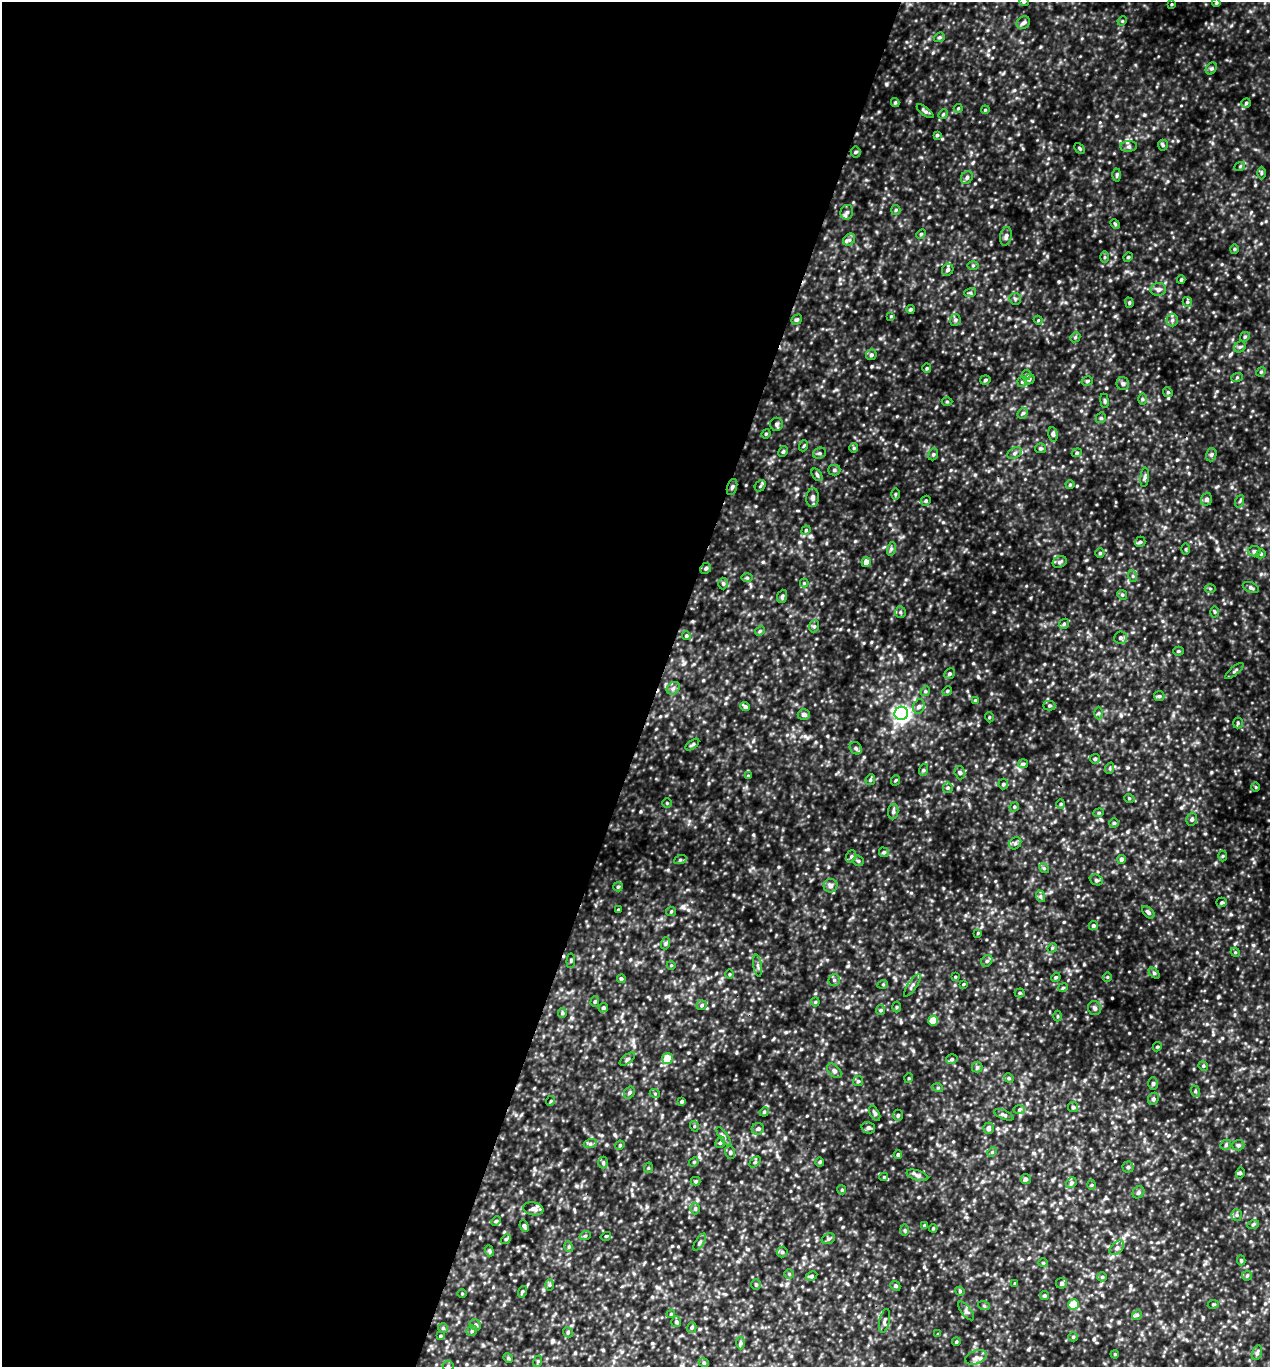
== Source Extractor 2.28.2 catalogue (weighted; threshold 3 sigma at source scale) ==
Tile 5 of 4 x 4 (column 1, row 2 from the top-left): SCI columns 137-1404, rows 2733-4097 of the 5500 x 5491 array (HDU 1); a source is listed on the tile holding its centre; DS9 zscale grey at full resolution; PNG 1272 x 1369 px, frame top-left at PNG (2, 2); each listed source drawn as its Kron ellipse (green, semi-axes under 4 px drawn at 4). Shown black and unused: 52% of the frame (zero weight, under 3 of 5 exposures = <1% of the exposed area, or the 3 px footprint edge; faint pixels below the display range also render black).
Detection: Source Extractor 2.28.2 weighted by HDU 2 'WHT'; one run over the whole footprint, this tile lists its part. Background 0.356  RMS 0.067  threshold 0.303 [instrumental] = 3 sigma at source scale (4.5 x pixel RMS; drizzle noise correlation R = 1.50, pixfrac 1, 0.05/0.05 arcsec/px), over >= 5 px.
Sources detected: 307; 1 inside a brighter listed object's ellipse — not listed separately; the other 306 listed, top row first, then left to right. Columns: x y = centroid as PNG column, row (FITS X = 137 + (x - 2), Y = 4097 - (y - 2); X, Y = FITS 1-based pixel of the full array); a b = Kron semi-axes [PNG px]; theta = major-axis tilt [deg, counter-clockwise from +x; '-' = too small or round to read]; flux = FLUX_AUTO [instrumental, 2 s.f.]
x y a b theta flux
1024 2 5 3 - 6
1216 3 4 3 - 6.1
1171 4 3 2 - 5.3
1122 21 5 4 - 6.4
1023 23 7 6 - 17
939 37 6 4 20 10
1211 68 6 5 - 11
895 103 4 4 - 8.5
1246 103 5 4 - 9.4
958 108 4 4 - 6.3
985 110 4 3 - 6
925 111 10 4 -37 15
943 114 5 4 - 8
937 135 4 4 - 8.9
1163 145 5 5 - 9.1
1129 146 8 5 6 17
1079 148 6 3 -46 7.9
856 152 5 5 - 10
1240 166 5 3 - 6.8
1261 173 6 4 90 9
1117 175 6 4 88 10
967 177 7 5 60 15
896 210 5 4 - 8.5
847 212 7 6 - 19
1115 224 5 4 - 8.1
921 234 5 3 - 7.3
1006 236 9 5 78 21
849 240 7 5 47 16
1234 249 5 4 - 7.7
1105 257 5 4 - 8.4
1128 257 5 4 - 7.5
973 265 6 4 1 8.4
948 270 6 5 - 19
1181 280 4 3 - 9.9
1158 289 8 6 12 23
970 293 6 4 18 9.5
1015 299 6 5 - 13
1187 302 5 4 - 9.6
1129 303 5 4 - 7.8
910 309 4 4 - 10
891 316 4 3 - 5.6
797 320 6 4 34 11
955 320 6 5 - 12
1038 320 4 3 - 6.1
1172 320 6 6 - 16
1075 337 5 4 - 8.5
1245 337 5 4 - 9.7
1240 347 6 5 - 12
871 355 5 5 - 14
927 368 5 4 - 8.5
1261 372 5 4 - 8.5
1026 375 5 4 - 8.4
1237 377 6 4 20 8.4
1029 379 6 4 46 9.2
985 380 5 4 - 9.4
1087 381 6 4 16 10
1022 382 5 5 - 8.3
1123 383 7 6 - 15
1168 392 5 4 - 8.8
1142 399 6 4 -89 8.7
947 401 5 3 - 6.4
1104 401 7 3 -82 8.8
1023 413 6 4 44 10
1101 418 6 4 43 9.5
776 424 6 6 - 15
766 434 5 4 - 7.6
1053 434 7 4 -81 12
803 446 5 3 - 7.1
854 448 5 4 - 8.6
1040 448 5 4 - 11
783 451 6 4 63 10
819 453 7 5 21 13
1015 453 8 5 28 16
1077 453 5 4 - 9.6
933 454 6 4 69 9.7
1211 455 7 5 75 14
834 470 6 5 - 14
817 475 7 4 -55 11
1145 477 9 4 85 13
1070 485 4 4 - 7.9
760 486 6 4 47 11
732 487 8 5 75 14
895 494 6 4 89 7.7
813 498 9 6 84 23
1206 499 6 5 - 18
926 501 5 4 - 9.7
1240 501 6 4 70 9.6
806 530 5 4 - 7.8
1140 542 5 5 - 10
891 549 7 4 72 12
1186 549 5 3 - 7.3
1254 551 6 5 - 14
1100 553 5 4 - 7.7
1261 554 5 4 - 7.6
866 562 5 4 - 42
1060 562 7 5 23 16
706 568 5 5 - 13
1133 576 6 4 -71 9.8
747 578 6 4 -1 8.1
723 583 6 5 - 11
804 583 4 4 - 6.3
1251 587 8 5 -21 14
1210 589 5 3 - 7.2
1122 595 5 4 - 9
782 596 7 4 70 12
900 612 6 5 - 11
1215 612 5 3 - 7
1064 624 5 4 - 11
814 626 6 5 - 11
760 631 5 4 - 8.5
686 636 4 3 - 8.2
1120 638 6 6 - 16
1178 651 5 4 - 8.5
1234 671 11 4 40 13
949 674 6 5 - 13
673 688 7 5 43 17
925 691 5 4 - 9.2
947 691 5 4 - 7.5
1159 696 5 5 - 12
975 700 4 4 - 6.5
745 706 5 4 - 15
919 706 7 5 73 17
1049 706 6 5 - 9.9
901 713 7 6 - 2000
1099 713 6 4 89 10
804 714 6 5 - 20
989 717 5 3 - 5.9
1238 723 5 5 - 8.5
692 745 8 3 36 10
856 748 7 5 -48 14
1095 759 5 4 - 11
1023 764 5 4 - 9.6
1110 768 6 3 72 7.6
923 770 6 4 72 9.1
960 773 7 5 -74 14
748 776 4 4 - 6.4
870 780 5 4 - 9.7
896 780 5 3 - 6.3
1003 784 5 5 - 9.1
1256 787 5 3 - 5.6
948 788 5 5 - 10
1129 798 5 3 - 6.1
667 803 4 4 - 6.8
1061 804 4 4 - 8.2
1014 807 5 4 - 8.6
893 812 8 5 83 16
1099 813 5 4 - 8.9
1192 819 6 5 - 14
1114 823 4 4 - 9.1
1015 843 6 5 - 13
884 852 5 4 - 9.2
851 856 6 5 - 11
1223 856 5 3 - 6.5
1122 859 4 4 - 24
680 860 6 4 19 11
858 861 5 4 - 9.1
1044 868 5 4 - 8.6
1096 880 7 5 -22 12
830 886 7 6 - 24
618 887 5 4 - 8.2
1040 896 6 4 -72 11
1222 902 5 4 - 9.7
618 910 3 2 - 5.5
671 911 5 4 - 7.9
1148 912 7 4 -45 15
1093 926 4 4 - 12
978 933 4 3 - 5.6
666 943 6 4 70 11
1052 948 5 4 - 7.9
1235 952 5 4 - 6.8
571 961 7 3 85 7
987 961 6 5 - 14
671 965 4 3 - 4.9
758 966 11 4 -81 16
1154 973 6 4 -45 9.6
729 974 5 3 - 6.4
955 977 3 3 - 6.1
1056 977 5 4 - 8.3
1107 977 5 3 - 5.3
621 979 4 4 - 11
834 980 6 5 - 14
883 984 5 3 - 6.8
963 984 4 4 - 6
912 985 13 4 55 19
1063 988 5 3 - 7.7
1020 993 5 4 - 8.2
595 1001 5 4 - 10
815 1002 4 4 - 7.3
702 1005 5 5 - 12
896 1007 5 3 - 6.7
603 1008 5 4 - 12
1095 1008 7 6 - 18
881 1010 5 4 - 9.4
562 1013 5 4 - 9.2
1058 1016 5 3 - 6.2
933 1021 5 5 - 120
1157 1047 5 3 - 7.2
627 1059 9 4 38 13
667 1059 5 5 - 120
952 1059 6 4 15 14
1203 1066 5 4 - 9.1
977 1067 5 5 - 10
834 1071 8 5 -45 17
909 1078 5 3 - 5.8
1009 1078 5 4 - 8.9
858 1081 5 5 - 9.9
1153 1083 6 5 - 14
938 1088 5 3 - 7.3
1195 1091 6 3 -72 8.3
629 1093 6 5 - 13
655 1094 5 3 - 5.9
1153 1099 6 5 - 15
550 1101 5 3 - 5.8
682 1101 4 3 - 9.5
1073 1107 5 5 - 10
1019 1109 6 4 2 10
764 1112 5 4 - 6.8
875 1113 8 4 -60 14
898 1115 5 5 - 11
1004 1115 10 4 -22 15
694 1126 5 3 - 6.6
868 1128 7 5 -15 14
988 1128 5 5 - 21
758 1129 6 6 - 14
724 1136 11 4 -56 17
720 1142 6 4 67 10
590 1144 7 4 18 13
620 1145 5 3 - 6.9
1226 1145 5 4 - 11
1238 1145 6 5 - 13
730 1152 6 5 - 13
992 1152 5 4 - 8.5
898 1155 4 4 - 10
694 1162 5 4 - 7.5
755 1162 6 4 44 10
820 1162 4 4 - 8.2
603 1163 6 5 - 12
1128 1167 5 5 - 14
648 1168 5 3 - 6.6
1240 1173 6 3 74 9.4
917 1175 11 5 -17 19
884 1177 4 4 - 6.7
1026 1179 5 5 - 12
696 1181 5 4 - 8.5
1071 1183 6 4 48 12
1092 1185 5 3 - 7.7
842 1190 4 3 - 6.5
1138 1192 6 5 - 12
695 1208 6 5 - 11
533 1209 10 6 -10 25
1237 1215 6 5 - 13
496 1221 5 4 - 8.8
1253 1225 6 4 21 9.6
524 1226 6 4 -67 13
925 1226 4 3 - 14
933 1228 4 3 - 6.5
905 1230 6 4 -90 8.8
585 1236 6 3 19 7.5
606 1236 5 3 - 6.2
506 1239 5 4 - 8.9
828 1239 7 5 18 12
700 1242 9 3 58 12
569 1247 5 3 - 7.7
1117 1248 8 5 45 21
489 1251 6 4 -69 9.9
782 1252 5 5 - 12
1241 1260 5 4 - 9
1043 1263 4 4 - 6.3
789 1274 5 5 - 8.5
812 1276 6 4 28 10
1247 1276 5 4 - 8.9
1102 1277 5 4 - 8.2
1015 1283 3 3 - 7.5
1061 1283 5 5 - 14
549 1285 6 4 90 9.2
756 1285 5 4 - 10
895 1286 5 4 - 9.7
960 1291 5 4 - 8.1
522 1292 6 3 72 8.1
462 1294 4 3 - 5.2
1045 1296 4 4 - 9.7
1213 1304 5 3 - 6.3
1073 1305 5 5 - 120
984 1306 6 4 -19 8.5
966 1311 11 5 -52 18
671 1314 4 3 - 6.4
1137 1315 5 4 - 9.4
885 1321 12 5 77 17
676 1322 5 5 - 12
475 1325 6 5 - 13
692 1327 5 4 - 11
443 1328 5 5 - 8.4
472 1331 6 4 48 10
568 1332 5 5 - 9.8
938 1334 4 3 - 6.1
440 1336 3 3 - 7
1073 1337 5 4 - 8.8
956 1342 4 3 - 6.5
740 1343 6 4 89 11
1257 1353 7 5 71 15
1115 1354 4 3 - 5.3
976 1357 11 6 20 29
508 1358 5 4 - 7.8
538 1361 6 4 73 7.7
704 1363 5 3 - 8
448 1366 5 5 - 11
Overlapping masked pixels (flux is a lower limit): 1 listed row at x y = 732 487
Isophote crosses this tile's border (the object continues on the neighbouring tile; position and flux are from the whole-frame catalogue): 2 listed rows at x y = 1024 2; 448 1366
Unlisted compact peaks at least as high as the median listed source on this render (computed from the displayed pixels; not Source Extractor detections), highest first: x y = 886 84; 1250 899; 901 659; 1064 922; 1110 280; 763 562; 1032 121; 1218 997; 1129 1033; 801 1049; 692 780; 979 358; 942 139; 924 1267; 828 849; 736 1052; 1144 115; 668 870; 1014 90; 936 407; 943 522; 1047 256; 978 676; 855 541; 913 1051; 1094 1339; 994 612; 896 445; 975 475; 1205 1229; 901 1022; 872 366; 973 663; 1115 316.